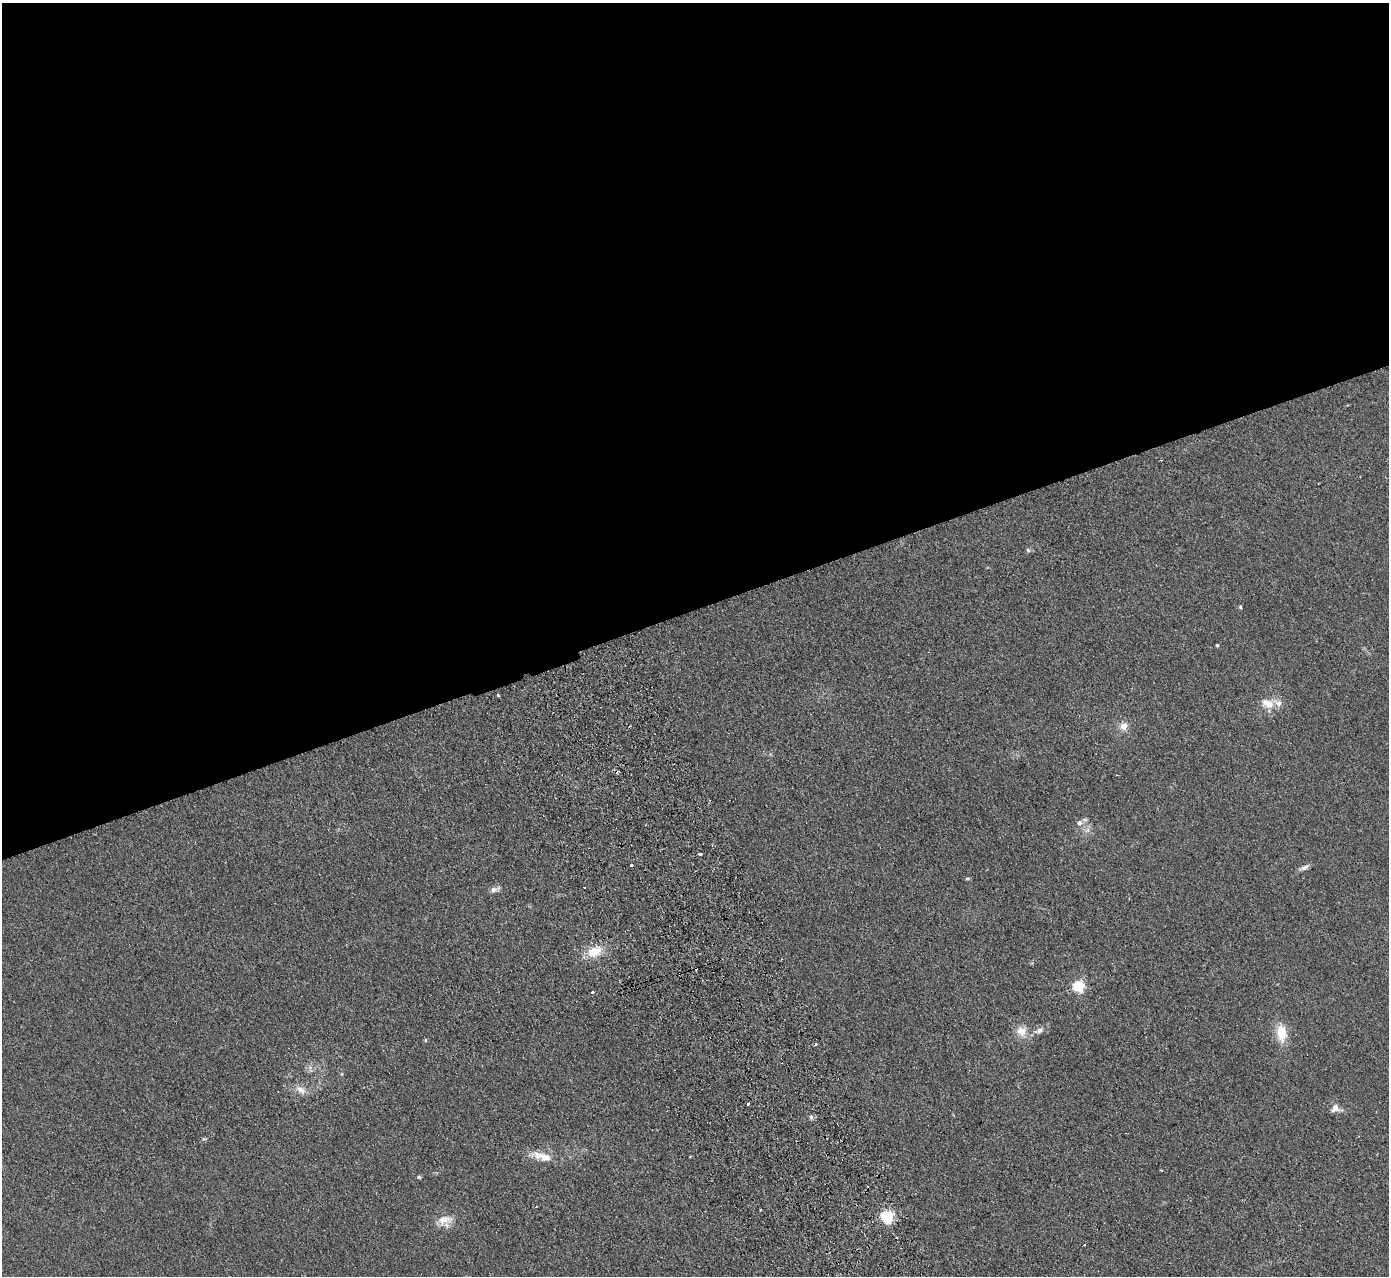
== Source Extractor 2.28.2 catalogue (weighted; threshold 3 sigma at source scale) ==
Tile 2 of 4 x 4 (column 2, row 1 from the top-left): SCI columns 1442-2828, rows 4001-5274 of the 5655 x 5585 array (HDU 1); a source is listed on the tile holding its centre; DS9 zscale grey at full resolution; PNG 1391 x 1278 px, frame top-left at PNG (2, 3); no overlay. Shown black and unused: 48% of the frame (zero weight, under 2 of 3 exposures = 3% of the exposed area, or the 3 px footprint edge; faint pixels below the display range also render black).
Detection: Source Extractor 2.28.2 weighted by HDU 2 'WHT'; one run over the whole footprint, this tile lists its part. Background 0.0619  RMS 0.0074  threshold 0.0333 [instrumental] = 3 sigma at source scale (4.5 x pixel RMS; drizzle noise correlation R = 1.50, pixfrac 1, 0.05/0.05 arcsec/px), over >= 5 px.
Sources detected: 34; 4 cosmic-ray / hot-pixel residue — not listed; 1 inside a brighter listed object's ellipse — not listed separately; the other 29 listed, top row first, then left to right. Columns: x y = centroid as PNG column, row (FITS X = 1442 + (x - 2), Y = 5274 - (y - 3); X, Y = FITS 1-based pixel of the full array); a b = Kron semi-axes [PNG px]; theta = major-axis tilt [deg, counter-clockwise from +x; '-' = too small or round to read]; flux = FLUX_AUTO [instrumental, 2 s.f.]
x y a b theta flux
1028 550 6 5 - 1.3
1240 607 4 4 - 0.95
1217 645 4 4 - 0.77
499 695 3 2 - 1.2
1268 704 16 10 -20 8.7
1124 726 9 8 - 5.8
1079 823 8 7 - 2.7
700 854 3 3 - 2.6
631 865 3 2 - 1.1
1304 867 14 5 26 2.8
968 878 7 3 19 0.81
584 887 2 2 - 0.56
494 890 12 7 15 3
594 952 19 12 21 13
1079 986 5 5 - 74
592 992 3 3 - 1.2
1039 1030 12 7 19 3.7
1021 1031 15 12 -67 7.9
1281 1033 22 12 -83 14
425 1040 5 3 - 0.62
301 1090 17 9 -32 5.5
748 1104 3 3 - 1.4
1335 1108 12 9 34 4.2
811 1117 6 5 - 1.6
542 1156 30 10 -15 11
419 1177 5 4 - 1
760 1210 3 2 - 0.71
887 1216 6 5 - 100
445 1220 22 13 12 9.1
Overlapping masked pixels (flux is a lower limit): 1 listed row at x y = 887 1216